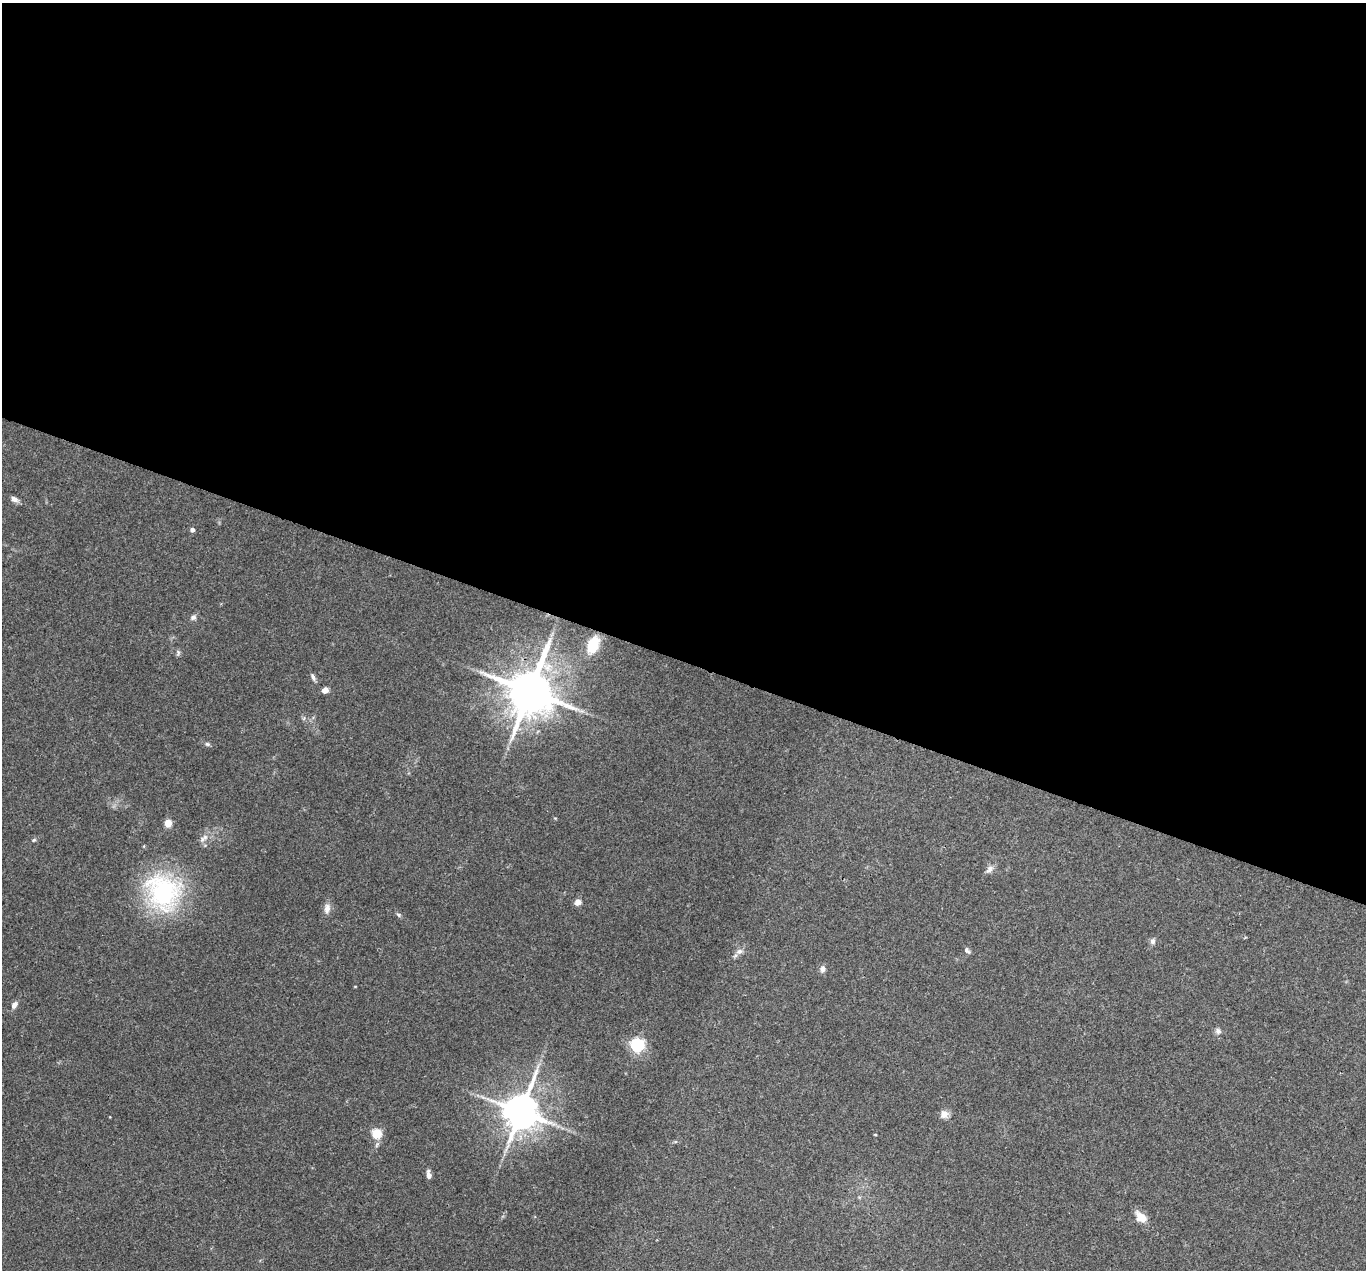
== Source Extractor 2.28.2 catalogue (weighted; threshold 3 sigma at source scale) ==
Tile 3 of 4 x 4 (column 3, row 1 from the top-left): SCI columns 2732-4095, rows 4072-5339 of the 5462 x 5475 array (HDU 1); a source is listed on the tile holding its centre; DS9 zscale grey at full resolution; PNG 1368 x 1272 px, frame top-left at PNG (2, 3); no overlay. Shown black and unused: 52% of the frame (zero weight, under 3 of 4 exposures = <1% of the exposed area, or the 3 px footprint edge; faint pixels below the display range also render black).
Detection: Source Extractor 2.28.2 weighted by HDU 2 'WHT'; one run over the whole footprint, this tile lists its part. Background 0.0735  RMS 0.0056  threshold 0.0252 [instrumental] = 3 sigma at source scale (4.5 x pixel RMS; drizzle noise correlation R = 1.50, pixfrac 1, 0.05/0.05 arcsec/px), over >= 5 px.
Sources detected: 30; all 30 listed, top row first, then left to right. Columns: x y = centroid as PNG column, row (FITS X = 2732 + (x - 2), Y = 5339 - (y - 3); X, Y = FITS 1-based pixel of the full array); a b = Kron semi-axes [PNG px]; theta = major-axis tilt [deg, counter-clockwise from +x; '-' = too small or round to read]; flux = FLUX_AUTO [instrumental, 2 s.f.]
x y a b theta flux
14 499 9 6 -29 2.5
192 530 4 4 - 2
193 617 9 7 15 1.7
593 645 19 11 69 12
178 652 7 5 -81 1.1
313 677 9 5 -69 1.5
325 690 7 6 - 2.9
530 691 13 12 - 2900
207 744 6 5 - 1.1
168 823 5 4 - 16
204 838 16 6 43 3.1
34 840 6 4 43 0.77
990 869 11 7 50 2.6
163 892 46 39 -57 74
578 902 9 7 41 2.5
327 908 14 8 79 3.3
399 915 7 5 -37 0.99
1153 941 8 6 77 1.9
967 950 8 5 -49 1.4
739 951 10 7 19 2.5
822 969 9 7 86 2.2
14 1005 9 6 57 2.5
1218 1031 7 7 - 2
637 1045 6 6 - 130
521 1112 11 9 69 1600
944 1114 10 10 - 3.6
377 1133 5 5 - 32
875 1135 4 2 - 0.42
429 1175 10 5 -80 2.6
1141 1217 15 9 -40 6.8
Overlapping masked pixels (flux is a lower limit): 1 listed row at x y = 530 691